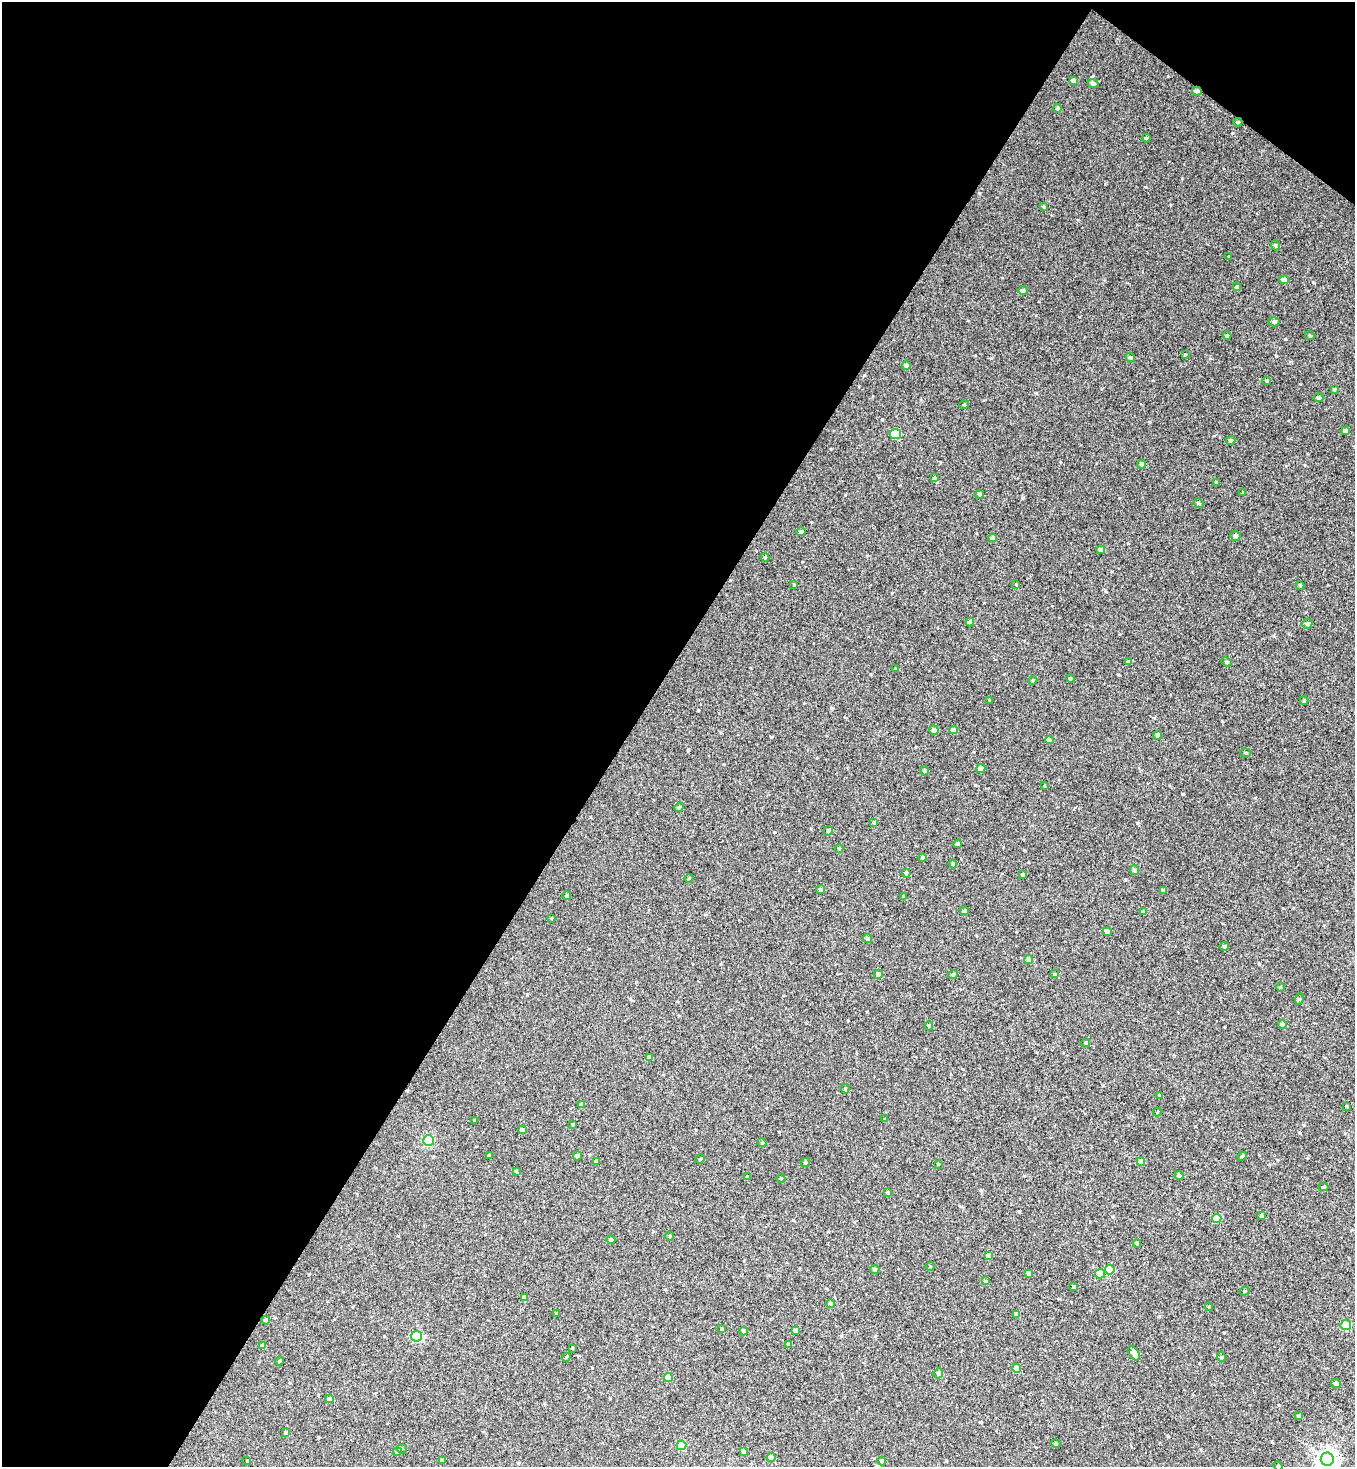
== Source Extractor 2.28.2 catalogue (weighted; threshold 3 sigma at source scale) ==
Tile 1 of 2 x 2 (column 1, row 1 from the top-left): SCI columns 123-1475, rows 1466-2930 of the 2918 x 2930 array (HDU 1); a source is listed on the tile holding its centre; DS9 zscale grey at full resolution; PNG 1357 x 1469 px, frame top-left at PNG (2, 2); each listed source drawn as its Kron ellipse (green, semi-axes under 4 px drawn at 4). Shown black and unused: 48% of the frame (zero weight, under 2 of 3 exposures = <1% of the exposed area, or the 3 px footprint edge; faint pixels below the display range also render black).
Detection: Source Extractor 2.28.2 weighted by HDU 2 'WHT'; one run over the whole footprint, this tile lists its part. Background 0.257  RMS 0.68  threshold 3.08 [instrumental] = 3 sigma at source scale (4.5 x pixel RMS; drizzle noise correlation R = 1.50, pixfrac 1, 0.05/0.05 arcsec/px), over >= 5 px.
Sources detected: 163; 1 cosmic-ray / hot-pixel residue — neither listed nor drawn; the other 162 listed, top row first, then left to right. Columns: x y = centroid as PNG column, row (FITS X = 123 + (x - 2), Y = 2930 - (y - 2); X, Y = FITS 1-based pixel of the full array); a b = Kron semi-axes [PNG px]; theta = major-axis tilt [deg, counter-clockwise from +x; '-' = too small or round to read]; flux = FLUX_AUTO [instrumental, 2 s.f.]
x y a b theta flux
1073 80 4 3 - 190
1093 84 5 4 - 170
1197 91 5 4 - 230
1058 108 4 3 - 99
1238 122 4 4 - 79
1146 138 4 3 - 97
1044 207 4 4 - 100
1275 245 5 4 - 96
1229 256 3 2 - 49
1284 280 5 4 - 340
1237 287 4 3 - 130
1023 290 4 4 - 240
1274 322 5 5 - 150
1227 336 4 4 - 120
1310 336 5 3 - 55
1185 355 4 3 - 50
1130 358 5 4 - 120
906 365 4 4 - 220
1267 381 4 3 - 74
1334 389 4 3 - 66
1319 398 5 4 - 130
964 405 5 3 - 51
1346 431 4 4 - 290
896 434 5 5 - 2800
1231 440 5 4 - 110
1141 464 4 4 - 170
934 478 4 3 - 62
1217 482 3 3 - 82
1243 493 4 4 - 76
980 494 4 4 - 130
1199 503 5 4 - 77
801 532 5 4 - 140
1235 536 5 5 - 140
993 538 4 4 - 200
1101 550 4 4 - 300
765 557 4 4 - 72
1016 584 3 3 - 56
794 585 4 3 - 57
1300 585 4 4 - 73
970 622 4 4 - 320
1307 624 5 5 - 130
1128 662 4 4 - 120
1226 662 5 4 - 100
896 669 4 3 - 100
1070 679 4 4 - 88
1033 680 4 3 - 62
990 700 4 2 - 47
1304 700 4 3 - 98
934 730 5 4 - 220
954 730 4 4 - 370
1158 735 4 4 - 270
1049 740 4 4 - 270
1246 753 5 4 - 90
981 768 5 4 - 370
925 771 4 4 - 91
1044 785 4 2 - 50
679 807 5 4 - 82
874 822 4 4 - 78
828 831 5 4 - 110
958 844 4 4 - 190
839 848 4 3 - 58
922 857 4 4 - 99
953 864 4 3 - 71
1134 870 5 4 - 150
906 873 4 3 - 110
1023 874 4 3 - 170
689 878 4 3 - 51
820 890 5 4 - 130
1163 890 4 3 - 160
567 896 4 4 - 100
904 897 4 3 - 63
964 911 4 4 - 87
1143 912 4 3 - 170
551 918 4 2 - 40
1107 932 4 4 - 620
868 939 4 4 - 150
1224 946 5 4 - 130
1029 960 4 4 - 260
878 974 5 4 - 180
953 974 5 3 - 71
1055 974 3 3 - 61
1280 987 5 3 - 57
1299 999 6 3 70 70
1282 1024 4 4 - 270
929 1026 4 4 - 91
1086 1043 4 4 - 86
649 1057 4 4 - 270
845 1089 5 4 - 97
1159 1095 3 2 - 57
582 1105 4 4 - 300
1347 1106 3 3 - 98
1157 1112 4 4 - 62
885 1119 3 3 - 50
475 1120 3 3 - 74
573 1124 3 3 - 62
522 1130 4 4 - 230
428 1141 5 5 - 5600
762 1143 4 4 - 77
489 1155 3 3 - 55
578 1156 4 4 - 280
1242 1156 5 4 - 79
700 1159 5 3 - 62
596 1161 4 4 - 200
1141 1161 4 4 - 580
805 1162 5 4 - 91
938 1164 4 3 - 63
516 1171 4 3 - 64
1179 1176 4 4 - 160
747 1177 4 4 - 140
781 1178 4 3 - 51
1323 1187 5 4 - 88
888 1193 4 3 - 110
1261 1215 4 4 - 100
1217 1219 4 4 - 1400
670 1236 4 4 - 68
611 1240 4 4 - 210
1137 1243 4 3 - 83
989 1255 4 4 - 290
930 1266 4 4 - 67
875 1269 5 4 - 150
1110 1270 5 5 - 1600
1028 1273 4 4 - 200
1100 1274 5 4 - 740
985 1281 4 3 - 110
1073 1287 4 3 - 85
1245 1291 5 4 - 100
524 1297 4 4 - 290
830 1303 4 4 - 120
1209 1307 4 3 - 62
556 1314 4 3 - 63
1016 1314 4 4 - 140
266 1320 4 4 - 240
1346 1325 5 5 - 3000
722 1329 3 3 - 61
743 1331 4 4 - 210
796 1331 4 4 - 220
416 1336 5 5 - 4600
788 1344 4 3 - 61
262 1346 4 4 - 290
572 1348 2 2 - 47
1134 1353 8 4 -59 530
566 1357 4 4 - 78
1221 1357 5 4 - 73
279 1361 4 3 - 54
1017 1368 4 4 - 940
938 1373 5 4 - 210
668 1377 4 4 - 830
1336 1383 5 4 - 180
329 1399 4 4 - 330
1298 1416 4 3 - 68
286 1433 4 4 - 190
1056 1444 5 3 - 63
681 1445 5 5 - 1800
402 1449 5 5 - 110
743 1451 4 3 - 210
397 1452 4 4 - 310
771 1457 4 4 - 770
1327 1459 6 6 - 32000
442 1460 4 3 - 66
247 1461 3 3 - 83
882 1461 4 4 - 130
1278 1466 4 4 - 72
Overlapping masked pixels (flux is a lower limit): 2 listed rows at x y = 1197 91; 1238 122
Isophote crosses this tile's border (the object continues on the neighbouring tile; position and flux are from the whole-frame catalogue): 2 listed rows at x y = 1327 1459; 1278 1466
Unlisted compact peaks at least as high as the median listed source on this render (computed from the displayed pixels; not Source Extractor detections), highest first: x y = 1092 77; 1285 339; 1232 133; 1276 356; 1313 282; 688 750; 1137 823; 771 737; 1118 674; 1182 794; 991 358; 1019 1211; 937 482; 774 832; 831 449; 892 593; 845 495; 1222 721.